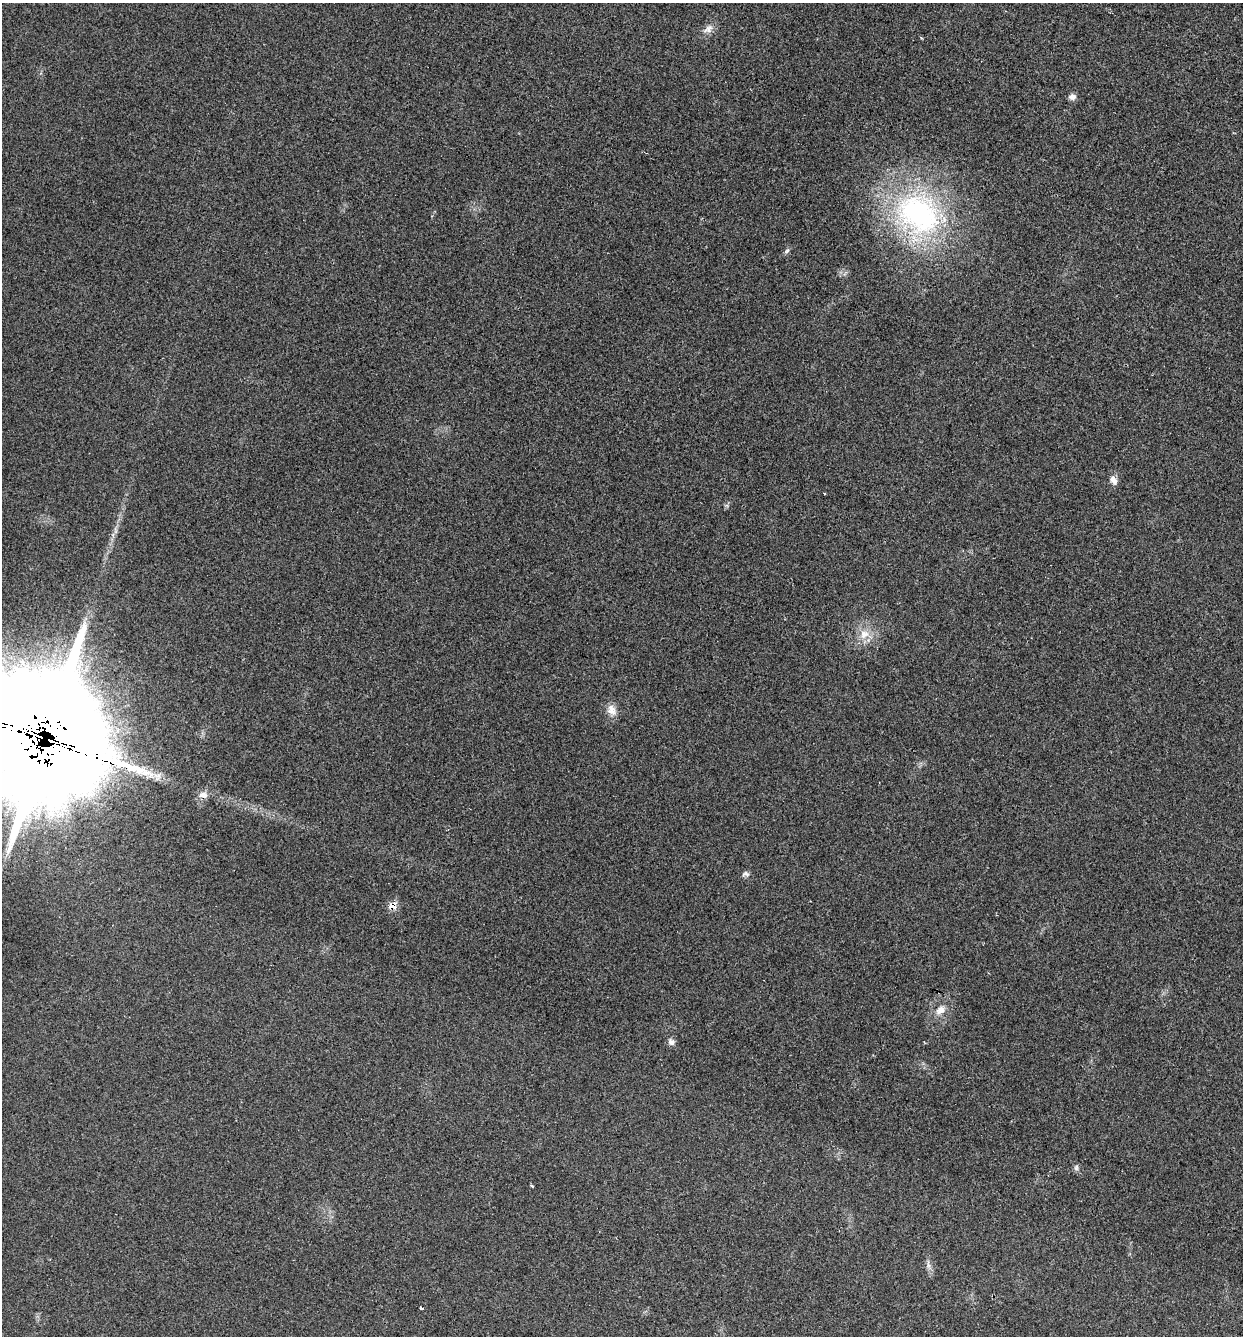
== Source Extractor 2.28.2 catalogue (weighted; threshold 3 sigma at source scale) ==
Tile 6 of 4 x 4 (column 2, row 2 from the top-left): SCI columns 1424-2664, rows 2671-4004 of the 5408 x 5362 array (HDU 1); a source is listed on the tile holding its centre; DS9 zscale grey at full resolution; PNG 1245 x 1338 px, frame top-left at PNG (2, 3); no overlay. Shown black and unused: <1% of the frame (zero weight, under 2 of 3 exposures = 3% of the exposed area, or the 3 px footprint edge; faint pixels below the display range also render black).
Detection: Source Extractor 2.28.2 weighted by HDU 2 'WHT'; one run over the whole footprint, this tile lists its part. Background 0.0559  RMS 0.0085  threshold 0.0384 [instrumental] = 3 sigma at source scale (4.5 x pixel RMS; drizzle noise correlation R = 1.50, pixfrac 1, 0.05/0.05 arcsec/px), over >= 5 px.
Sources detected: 19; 1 cosmic-ray / hot-pixel residue — not listed; the other 18 listed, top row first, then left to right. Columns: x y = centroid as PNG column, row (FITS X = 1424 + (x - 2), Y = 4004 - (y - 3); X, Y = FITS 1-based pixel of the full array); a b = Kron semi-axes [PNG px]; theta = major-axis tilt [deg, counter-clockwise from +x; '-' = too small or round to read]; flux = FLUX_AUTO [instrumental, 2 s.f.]
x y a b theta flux
708 29 15 10 41 5.8
1072 97 9 8 - 3.4
919 214 70 55 -38 190
787 251 7 5 45 1.8
1113 480 11 6 -52 5.3
824 493 3 2 - 1
864 634 15 12 42 11
611 710 15 11 -66 7.5
45 738 52 46 86 17000
203 795 12 9 0 5.7
745 874 11 6 -3 2.5
393 906 10 9 - 6.7
940 1010 14 10 40 7.5
671 1041 10 8 -23 3.3
1076 1168 8 6 76 2.1
532 1185 3 3 - 3.6
928 1265 7 6 - 2.4
421 1308 3 3 - 6.6
Overlapping masked pixels (flux is a lower limit): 2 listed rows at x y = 45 738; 393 906
Isophote crosses this tile's border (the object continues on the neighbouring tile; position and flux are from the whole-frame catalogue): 1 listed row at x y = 45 738